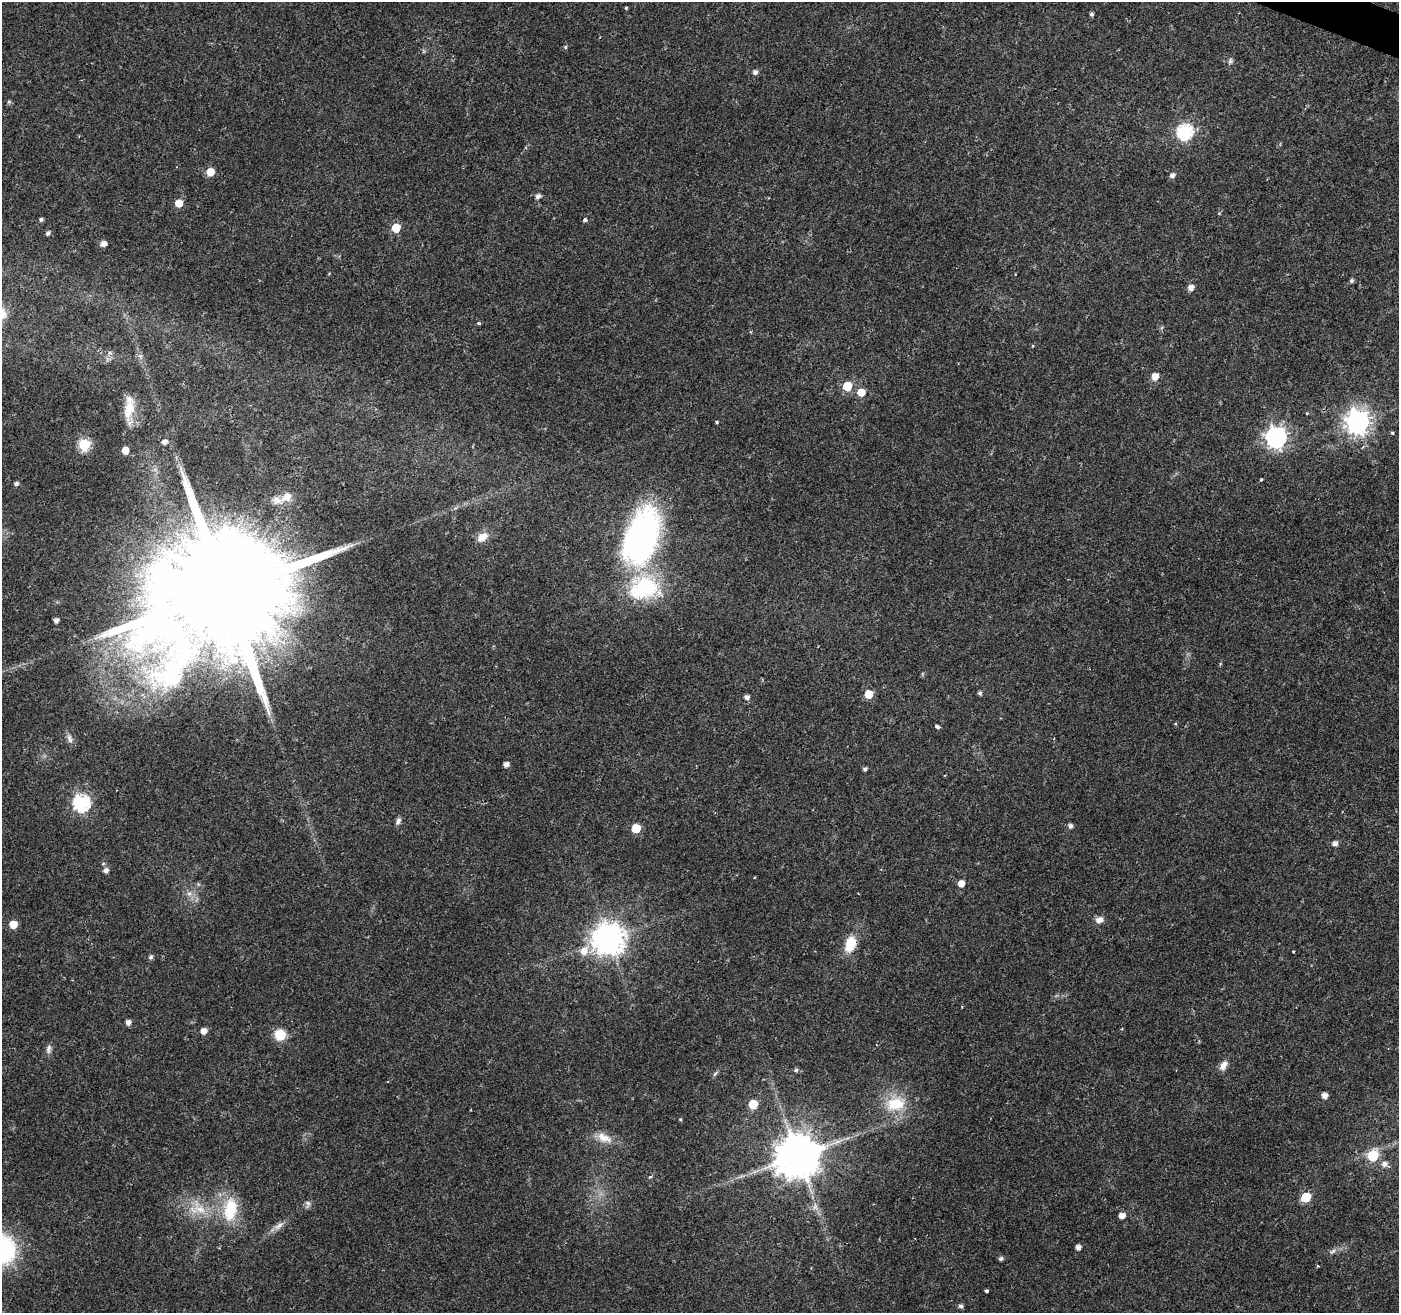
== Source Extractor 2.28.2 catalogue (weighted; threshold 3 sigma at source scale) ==
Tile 10 of 4 x 4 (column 2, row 3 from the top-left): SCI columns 1405-2801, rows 1584-2894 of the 5596 x 5722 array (HDU 1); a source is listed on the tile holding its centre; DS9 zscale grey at full resolution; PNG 1401 x 1315 px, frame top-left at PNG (2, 2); no overlay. Shown black and unused: <1% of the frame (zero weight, under 2 of 3 exposures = <1% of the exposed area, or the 3 px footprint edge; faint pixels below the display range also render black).
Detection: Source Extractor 2.28.2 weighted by HDU 2 'WHT'; one run over the whole footprint, this tile lists its part. Background 0.0211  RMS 0.003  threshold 0.0135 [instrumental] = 3 sigma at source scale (4.5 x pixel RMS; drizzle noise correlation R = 1.50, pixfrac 1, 0.0396/0.0396 arcsec/px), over >= 5 px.
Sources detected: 94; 1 cosmic-ray / hot-pixel residue — not listed; the other 93 listed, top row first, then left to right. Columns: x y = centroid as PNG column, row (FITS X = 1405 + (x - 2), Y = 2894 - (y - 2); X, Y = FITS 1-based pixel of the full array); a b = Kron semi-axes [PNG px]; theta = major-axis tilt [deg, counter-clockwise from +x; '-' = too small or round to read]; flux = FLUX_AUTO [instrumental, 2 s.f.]
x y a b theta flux
626 8 4 3 - 0.37
1091 14 4 4 - 0.73
565 47 5 4 - 0.38
1230 61 9 6 72 0.76
755 72 6 6 - 0.96
9 102 6 5 - 0.47
1185 132 7 7 - 60
210 172 6 5 - 6
1172 176 5 5 - 1.4
538 196 6 5 - 1.3
179 203 5 5 - 5
41 219 5 4 - 0.67
585 220 4 3 - 1.6
396 228 6 5 - 8.9
48 233 5 4 - 0.91
103 244 5 5 - 2
1015 275 3 2 - 0.24
1352 281 5 4 - 0.7
1191 288 5 5 - 2.3
478 323 5 4 - 0.37
1032 346 4 3 - 0.26
110 353 6 5 - 0.86
1155 376 6 5 - 3.8
847 386 6 5 - 11
861 392 5 5 - 5.9
129 408 29 12 76 6.2
717 422 4 3 - 0.54
1358 422 8 8 - 250
1392 433 4 3 - 0.45
1276 437 8 8 - 150
165 442 6 5 - 1.4
84 445 6 6 - 30
125 450 5 5 - 3.6
1261 479 4 3 - 0.33
16 484 5 4 - 0.89
286 497 15 11 25 4.1
482 537 16 10 35 3
642 537 54 30 74 100
644 588 40 30 18 26
225 591 47 27 60 18000
56 620 5 4 - 1.4
980 693 5 4 - 0.66
869 694 6 5 - 6.6
747 697 5 5 - 1.3
937 727 5 4 - 0.79
70 739 14 6 -71 1.3
506 764 5 4 - 1.7
865 769 5 4 - 0.76
81 803 7 7 - 68
398 821 9 6 67 1.1
1070 826 5 5 - 1.1
636 828 6 6 - 11
1335 844 5 5 - 1.4
106 871 7 6 - 1.2
961 884 5 5 - 3
189 894 7 6 - 1
1099 920 10 7 7 1.7
13 924 5 5 - 5.6
608 939 10 9 - 510
850 944 15 10 72 8.4
584 951 11 9 58 3.5
1293 951 3 2 - 0.4
151 957 6 5 - 0.75
962 1007 4 2 - 0.21
128 1022 5 5 - 1.6
203 1031 5 5 - 2.4
280 1035 10 9 - 7.4
49 1049 12 7 85 1.2
1223 1065 13 8 58 2
796 1070 5 5 - 0.67
715 1074 9 3 56 0.57
1324 1095 5 5 - 2
753 1104 6 5 - 9.3
895 1104 29 20 14 11
680 1119 4 3 - 0.31
604 1138 24 12 -25 4.4
798 1156 12 11 - 1300
1373 1156 6 6 - 17
1384 1164 6 6 - 1.5
650 1177 4 3 - 0.91
1306 1197 6 5 - 14
308 1204 11 7 81 1
815 1206 11 5 72 1
200 1209 27 14 -47 7.7
230 1209 29 16 81 12
1122 1215 5 4 - 2.4
279 1226 16 6 31 1.9
1078 1247 5 4 - 1.6
2 1250 24 22 -79 43
1333 1251 8 4 44 0.78
1001 1259 5 4 - 0.77
987 1291 4 3 - 0.89
961 1306 5 5 - 0.88
Overlapping masked pixels (flux is a lower limit): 2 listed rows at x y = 225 591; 850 944
Isophote crosses this tile's border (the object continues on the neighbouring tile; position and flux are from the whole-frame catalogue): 1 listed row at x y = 2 1250